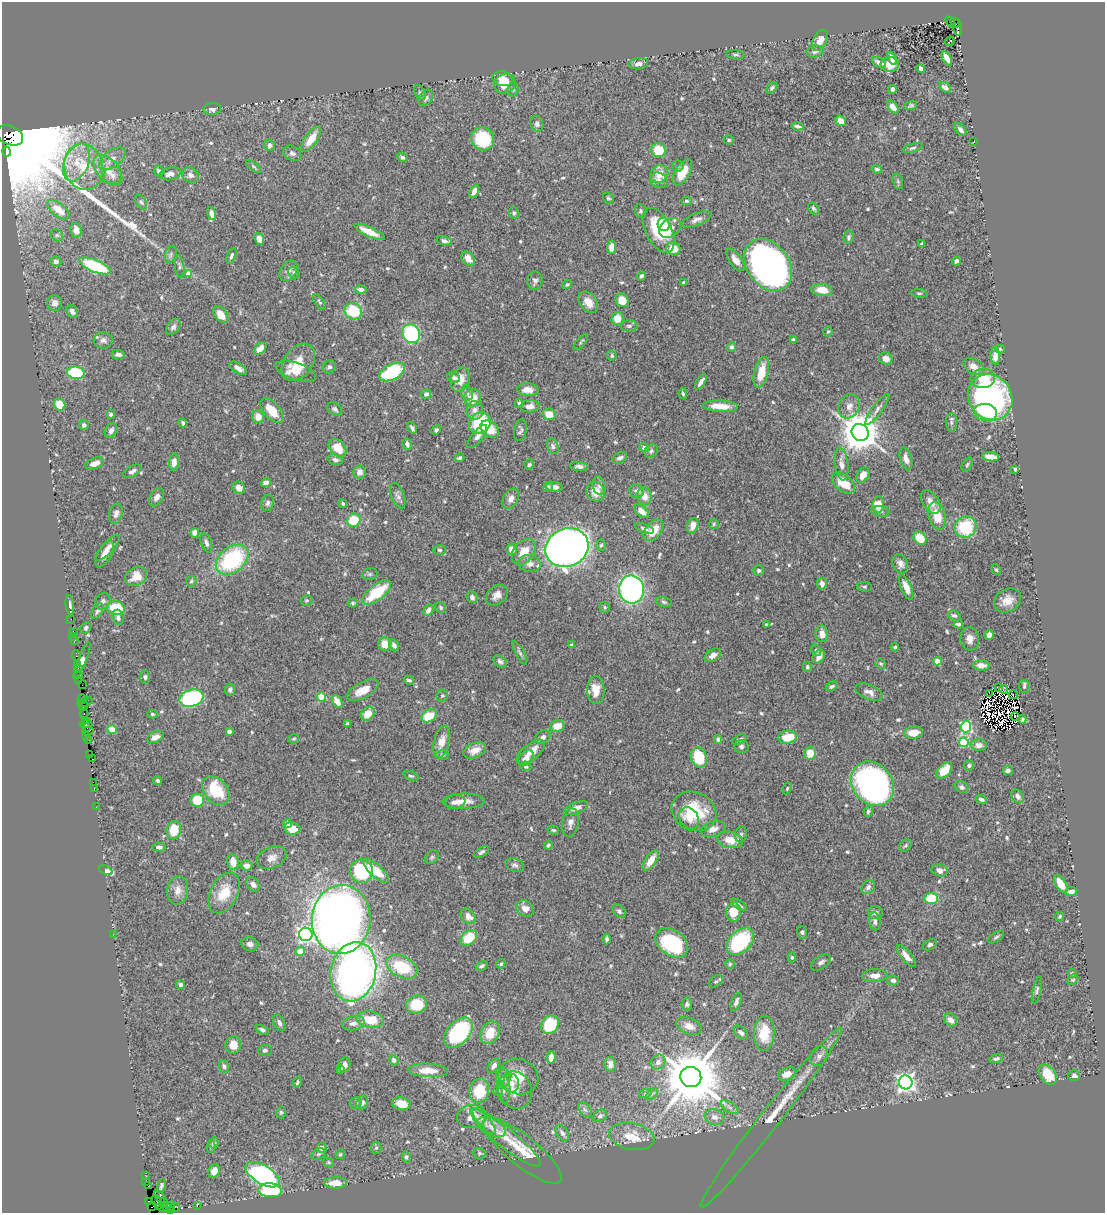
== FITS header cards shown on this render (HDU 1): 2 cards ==
NAXIS1  =                 1103
NAXIS2  =                 1211

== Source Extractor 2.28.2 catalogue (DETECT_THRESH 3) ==
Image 1103 x 1211 px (HDU 1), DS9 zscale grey, 1 PNG px = 1 image px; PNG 1107 x 1215 px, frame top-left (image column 1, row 1211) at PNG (2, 2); each listed source drawn as its Kron ellipse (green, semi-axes under 4 px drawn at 4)
Background 0.943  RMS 0.03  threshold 0.0891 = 3 sigma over >= 5 px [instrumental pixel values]
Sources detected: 626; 8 with non-positive FLUX_AUTO (blend fragments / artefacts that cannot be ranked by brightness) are neither listed nor drawn; of the other 618, the 500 brightest by FLUX_AUTO listed and drawn (118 fainter detections omitted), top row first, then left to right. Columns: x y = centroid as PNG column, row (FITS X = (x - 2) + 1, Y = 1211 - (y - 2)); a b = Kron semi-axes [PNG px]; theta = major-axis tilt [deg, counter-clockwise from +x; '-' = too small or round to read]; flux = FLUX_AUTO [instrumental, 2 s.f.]
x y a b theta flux
950 22 6 3 -47 410
955 23 5 3 - 300
958 27 8 3 -84 210
820 40 11 7 62 20
950 41 5 2 - 5.4
815 51 8 6 11 6.6
736 55 9 3 -6 3.4
892 58 7 4 -61 12
947 58 8 4 -61 18
879 63 7 4 -30 9.3
639 64 9 5 10 9.8
890 64 9 7 3 44
921 68 4 4 - 7.7
502 79 10 7 -15 21
505 84 11 9 30 34
945 87 6 4 -34 9.8
772 88 7 4 46 4
513 89 7 5 76 4.1
892 89 4 4 - 7.9
420 92 8 5 -62 3.7
426 98 9 6 55 7.4
911 105 7 4 22 3.7
893 107 7 4 -52 17
212 109 9 6 4 10
841 121 6 4 -35 20
537 124 8 6 -72 6.5
797 126 6 3 -9 4.8
960 130 8 4 -50 8.6
10 135 13 9 -25 210000
311 139 14 6 56 33
483 139 12 11 - 110
729 140 5 4 - 3.8
974 142 3 2 - 5.5
269 145 5 5 - 6.9
913 148 10 4 16 4.4
658 150 7 7 - 52
7 152 5 3 - 3300
292 153 9 7 -27 7.5
402 157 5 4 - 4.8
112 159 15 8 36 15
77 162 20 12 67 41
678 166 5 5 - 3.4
84 167 23 19 -76 69
254 167 9 4 -39 3.6
877 169 5 4 - 4.1
108 170 18 11 -50 25
159 171 6 4 -64 4.4
682 172 14 7 60 38
170 174 11 6 11 12
659 174 9 8 - 30
113 175 9 8 - 8.7
190 175 9 7 -30 9.4
659 180 9 7 -21 8.2
898 181 8 5 -71 3.9
474 191 7 4 63 13
608 198 6 5 - 3.7
686 201 5 4 - 3.1
141 202 8 5 -59 3.9
813 208 6 4 -55 3.9
58 210 13 6 -38 30
641 211 7 5 -81 4
212 213 7 4 -73 11
514 213 6 5 - 3.3
697 219 15 6 22 11
664 224 7 6 - 29
670 228 12 9 35 24
76 230 7 5 -79 17
659 230 24 13 -63 110
369 232 16 5 -24 29
57 235 7 5 -44 3.3
848 237 7 5 84 4.4
259 239 6 4 -67 12
444 241 7 4 -13 6.1
922 244 4 3 - 3
612 247 6 4 80 18
673 249 7 6 - 28
171 254 9 5 72 5
231 256 8 4 67 4.5
468 259 8 5 -53 16
735 260 13 6 -54 14
956 261 4 4 - 6.4
56 262 5 5 - 7.7
768 265 28 21 -54 1100
95 266 17 6 -22 140
180 266 11 4 -83 4.8
288 271 11 7 54 10
294 273 6 5 - 4.4
188 274 4 4 - 27
642 276 4 3 - 5.6
535 281 9 7 85 7
684 282 4 3 - 4.3
567 285 5 3 - 3.1
361 289 5 4 - 8.5
822 290 11 6 -7 28
919 293 8 3 -4 3.1
622 300 7 6 - 29
319 302 9 4 -54 3.7
588 302 12 8 -51 22
55 303 8 7 - 13
72 311 7 5 -51 8.4
353 311 9 8 - 93
221 315 9 6 -52 28
617 319 6 6 - 27
629 326 9 5 1 5.1
173 327 9 6 53 7
828 331 5 3 - 2.8
411 334 9 8 - 160
103 340 9 8 - 8.2
793 340 3 3 - 2.8
581 342 10 3 50 3.1
731 347 4 4 - 7.2
260 348 7 5 45 18
1000 349 4 4 - 3.2
118 354 6 4 -9 8.2
612 355 5 5 - 3.8
995 356 8 5 -87 16
886 358 7 6 - 14
298 362 20 14 53 39
974 366 11 7 -31 16
329 367 7 6 - 4.9
238 368 10 4 -34 9.8
296 371 21 9 -18 22
392 372 14 7 28 180
761 372 16 7 75 39
76 373 9 6 -7 120
454 377 6 5 - 6.4
983 378 12 9 2 41
460 380 12 9 70 28
701 382 9 3 58 7.9
528 390 10 6 -4 18
467 393 8 5 -74 6.8
426 394 5 4 - 5.7
683 394 5 3 - 3.1
990 397 24 21 -54 520
473 398 9 8 - 32
519 403 4 3 - 4
60 405 6 5 - 38
530 406 9 6 3 15
720 406 18 5 -3 29
849 406 13 10 60 16
335 409 8 6 -35 5.8
877 409 19 5 53 9.5
272 410 15 8 -49 41
475 410 9 8 - 14
985 412 11 8 -5 30
111 414 4 4 - 4.2
549 414 6 5 - 28
258 417 6 6 - 20
951 422 9 5 -88 5.2
183 423 4 3 - 4.9
480 423 11 10 - 100
84 425 5 5 - 5.1
412 428 6 3 -54 4.7
490 429 10 7 -39 44
436 430 5 4 - 5.1
520 430 11 6 80 5.4
111 431 8 6 65 8.2
860 432 9 8 - 6600
477 437 14 5 51 9.4
407 444 6 4 -72 6.4
553 446 8 5 -71 4.8
337 448 10 7 -46 36
644 448 5 4 - 6.6
651 451 7 6 - 4.7
991 457 8 4 -6 24
460 458 5 4 - 4.2
620 458 8 5 27 6.7
906 459 12 5 -74 14
335 460 8 5 -15 6.7
174 462 8 5 85 14
95 463 9 5 21 14
841 464 16 6 -83 16
529 465 5 5 - 3.5
967 465 7 4 63 3.5
579 466 9 4 -6 7.1
1015 469 4 3 - 6.7
132 471 10 5 30 8.5
360 472 6 6 - 13
863 475 8 5 59 21
266 483 5 4 - 14
843 483 13 8 -40 40
599 486 9 6 -77 6.8
548 487 5 4 - 3.8
555 487 8 5 -5 9.4
239 488 6 6 - 15
637 491 7 6 - 6.9
596 492 10 9 - 28
398 496 13 6 -69 7.7
644 496 9 7 -74 19
157 497 10 6 59 9.3
511 499 11 7 61 11
931 502 13 8 -57 17
268 503 8 6 74 6.2
343 504 4 3 - 4.1
878 504 8 6 84 31
642 511 9 5 -41 17
880 511 9 5 -8 6.9
116 514 10 6 75 9.1
937 516 14 8 -76 38
354 520 7 6 - 62
714 524 5 5 - 2.8
693 525 8 5 71 17
965 527 11 10 - 110
644 529 9 4 -19 6.3
653 530 12 8 52 34
195 533 5 4 - 13
920 538 7 6 - 38
206 543 10 5 -72 7.1
601 545 5 4 - 3.4
108 548 17 5 47 13
567 548 22 19 22 1600
512 549 6 5 - 21
440 550 6 4 -4 3.7
524 552 14 10 51 32
105 554 14 7 59 17
232 560 18 12 38 200
530 564 11 8 -9 16
900 564 10 7 -66 9.7
759 570 5 5 - 5.3
996 570 5 4 - 2.9
370 574 8 6 15 3.9
136 576 11 9 32 28
191 581 5 5 - 3.8
822 584 6 5 - 10
864 587 7 5 -9 4
906 587 13 5 -67 22
631 589 14 12 -80 430
377 592 17 7 38 82
497 595 12 9 40 14
472 597 6 5 - 7.3
306 600 6 5 - 3
1008 600 14 11 32 22
103 601 8 7 - 7.5
664 602 8 5 -12 4.1
353 603 5 4 - 3
70 605 10 4 -84 5.5
441 607 6 5 - 4.1
605 607 6 5 - 3.8
116 608 9 7 -10 84
429 610 6 4 59 11
97 611 9 5 60 5.4
954 615 7 5 -20 5.1
118 617 8 5 -74 7
71 619 2 2 - 9.5
766 624 4 4 - 2.9
958 624 4 3 - 4.6
86 628 6 5 - 5.1
73 631 2 2 - 34
822 634 8 6 -85 15
989 635 5 4 - 12
73 637 3 2 - 43
970 639 12 9 -84 14
74 641 4 3 - 80
385 644 7 6 - 23
394 645 6 4 -63 7.4
572 645 4 3 - 3.3
895 647 4 3 - 3.2
816 650 6 4 -60 3.1
520 653 13 4 -61 5.7
76 655 5 3 - 110
713 655 9 5 33 13
819 657 7 5 54 14
82 660 20 4 68 3.9
500 661 7 5 -38 5.3
937 661 4 4 - 39
881 663 6 4 -37 2.9
77 665 3 2 - 58
981 665 8 5 -3 16
807 667 5 4 - 3.5
78 668 4 2 - 130
78 675 4 2 - 81
145 677 7 5 -90 3.9
409 680 5 3 - 4.1
79 681 3 2 - 27
82 685 2 2 - 14
832 686 6 4 27 4.4
999 687 3 2 - 6.4
1024 687 6 5 - 3.3
1003 689 4 3 - 5
230 690 6 5 - 5.5
363 690 17 8 27 29
596 690 14 8 -87 30
869 692 14 7 -22 12
990 693 4 2 - 3
1013 695 5 3 - 2.9
442 696 6 5 - 4
322 697 4 4 - 65
191 698 12 8 17 240
82 699 4 2 - 52
337 701 7 4 -56 22
85 702 8 2 18 110
84 706 5 3 - 70
84 714 4 2 - 63
152 714 5 4 - 3.4
368 714 7 6 - 25
429 716 8 6 28 52
1016 717 5 2 - 4.1
1022 719 4 3 - 4.4
86 720 3 3 - 110
86 724 6 4 -4 240
347 724 4 3 - 3.8
557 726 7 6 - 24
966 727 5 5 - 240
87 728 3 2 - 110
112 730 4 4 - 42
88 731 6 3 13 98
229 731 4 3 - 11
914 733 10 6 5 30
87 736 2 2 - 23
155 737 9 5 25 13
543 737 8 6 30 8.5
788 737 9 6 8 49
294 739 5 4 - 2.9
718 739 4 4 - 6.3
739 739 8 4 24 4.9
88 740 4 2 - 89
442 742 16 7 77 23
964 742 5 4 - 100
979 745 8 5 0 13
741 746 7 6 - 5.1
475 750 12 7 23 23
531 752 17 7 38 28
810 753 6 6 - 31
89 755 3 2 - 47
442 755 6 5 - 4.3
699 757 10 7 -69 78
526 758 9 6 48 18
93 759 3 2 - 86
969 765 5 5 - 4.7
526 766 5 4 - 4.4
944 770 10 6 45 36
1008 771 5 4 - 6.7
411 776 8 4 -22 3.9
158 781 4 4 - 3.7
93 782 2 2 - 53
873 784 24 19 -50 870
962 787 7 5 -25 5.6
787 788 6 4 64 3
94 789 2 2 - 26
216 790 16 11 -50 86
1018 796 7 5 -55 8.5
981 799 5 4 - 4.7
197 800 7 6 - 47
463 801 21 7 1 21
455 802 10 7 8 9.2
96 807 2 2 - 24
576 808 12 5 20 12
694 811 23 19 -25 87
868 811 6 4 70 5
689 818 11 9 -54 20
570 823 14 8 80 11
287 824 4 4 - 10
292 828 8 6 -11 28
713 829 12 7 16 13
174 830 9 7 79 46
553 830 6 4 -15 3.6
741 834 8 6 74 4.9
730 840 13 8 -10 29
548 845 4 3 - 3.5
905 845 7 5 45 3.5
159 847 6 4 -5 7.3
482 852 8 4 32 5.1
432 857 8 5 45 4.2
272 858 15 10 24 15
651 860 12 5 55 26
233 862 8 6 -81 23
515 865 9 6 -24 6.3
247 866 5 5 - 13
106 870 7 3 -24 75
940 870 8 6 -12 10
362 871 12 11 - 170
376 871 16 6 -42 50
253 884 8 6 -57 9.8
1061 884 10 5 -56 29
868 887 7 6 - 6.6
178 890 14 10 81 18
1071 892 6 4 10 8.5
224 893 22 13 63 50
931 898 7 5 9 81
739 905 9 3 -32 5.5
525 908 9 7 -34 15
619 911 8 5 -45 6
733 912 10 7 87 37
875 912 7 6 - 7
468 916 9 6 -48 15
1060 916 4 3 - 3.3
341 919 35 29 85 1700
875 921 9 5 -83 7.4
802 932 6 5 - 4.1
306 934 7 6 - 620
113 935 2 2 - 8.9
996 937 9 5 34 4.8
469 938 9 6 40 71
607 939 5 3 - 3.9
740 941 16 10 44 190
672 943 18 12 -36 160
250 944 8 6 -14 9.1
930 945 7 5 32 5.7
300 951 4 4 - 39
906 956 13 5 -50 18
792 957 5 4 - 3.5
821 962 11 6 33 7.4
501 964 5 4 - 3.8
730 964 5 4 - 3
482 966 6 4 24 4.7
402 967 17 10 -25 100
353 972 30 22 78 1000
1072 973 4 4 - 4.1
875 976 12 6 1 17
893 980 6 5 - 6.6
1073 980 6 4 47 2.9
716 981 8 5 38 4.2
180 984 4 4 - 5.2
1037 990 14 4 77 5.3
736 1002 9 4 66 6.9
687 1004 6 5 - 5.2
417 1005 10 9 - 61
370 1020 14 8 -8 48
950 1020 7 5 -47 12
279 1023 9 5 -63 7.3
353 1023 11 7 14 12
550 1025 10 8 53 94
689 1026 13 8 -22 18
262 1030 7 4 -25 5.4
741 1032 8 5 -44 7
458 1033 17 11 48 200
490 1033 12 9 64 37
764 1033 17 10 88 56
233 1045 9 8 - 24
265 1050 7 5 7 4.4
819 1056 10 8 58 10
551 1057 6 4 83 12
996 1059 7 4 18 4.6
394 1060 5 4 - 6.2
658 1062 8 7 - 9.8
610 1064 7 5 -80 12
344 1065 7 6 - 9.3
494 1066 8 5 55 8.6
224 1067 6 5 - 6.1
341 1069 4 3 - 3
428 1070 20 7 -3 31
787 1074 9 6 24 19
1048 1074 11 7 -53 50
1074 1075 6 5 - 6.6
518 1077 20 17 -20 40
691 1077 10 10 - 16000
503 1078 9 7 79 8.6
297 1082 6 3 61 3.5
906 1082 7 6 - 1000
511 1083 9 8 - 18
504 1089 14 6 -88 11
479 1090 12 9 77 70
515 1090 19 16 -65 25
498 1091 5 4 - 3.4
645 1094 6 4 20 3.1
652 1094 7 4 44 4.3
356 1103 5 5 - 3.9
362 1103 7 5 62 8.6
401 1104 9 6 -14 21
730 1107 10 5 -33 7.3
585 1110 8 5 -52 4.9
281 1112 6 4 77 3.1
600 1116 8 5 29 6.1
472 1117 15 11 10 30
714 1117 10 8 -17 13
771 1117 113 10 52 71
484 1121 16 5 -48 12
491 1127 15 8 -26 16
562 1133 9 5 -55 6.6
505 1137 44 9 -39 45
632 1137 23 13 -11 39
214 1143 5 5 - 4.4
211 1147 6 4 80 3.4
322 1148 5 5 - 8.7
376 1148 6 5 - 3.3
522 1150 49 15 -39 56
479 1153 6 5 - 3.8
319 1154 8 5 25 4.1
340 1154 5 3 - 2.9
406 1157 5 4 - 3.9
328 1162 6 4 -17 3.1
214 1171 7 5 65 19
263 1175 19 9 -31 430
145 1176 3 3 - 22
146 1182 4 2 - 51
335 1183 11 5 2 22
148 1186 2 2 - 77
161 1186 7 3 74 4.7
270 1190 12 7 -4 190
160 1196 7 4 -61 410
148 1202 4 2 - 18
157 1202 7 4 -68 240
164 1203 5 2 - 230
152 1206 4 2 - 53
171 1206 5 2 - 76
197 1206 3 2 - 28
163 1207 5 3 - 82
175 1207 5 3 - 150
167 1208 2 2 - 35
170 1210 3 3 - 49
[118 fainter detections neither listed nor drawn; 8 non-positive-flux detections neither listed nor drawn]